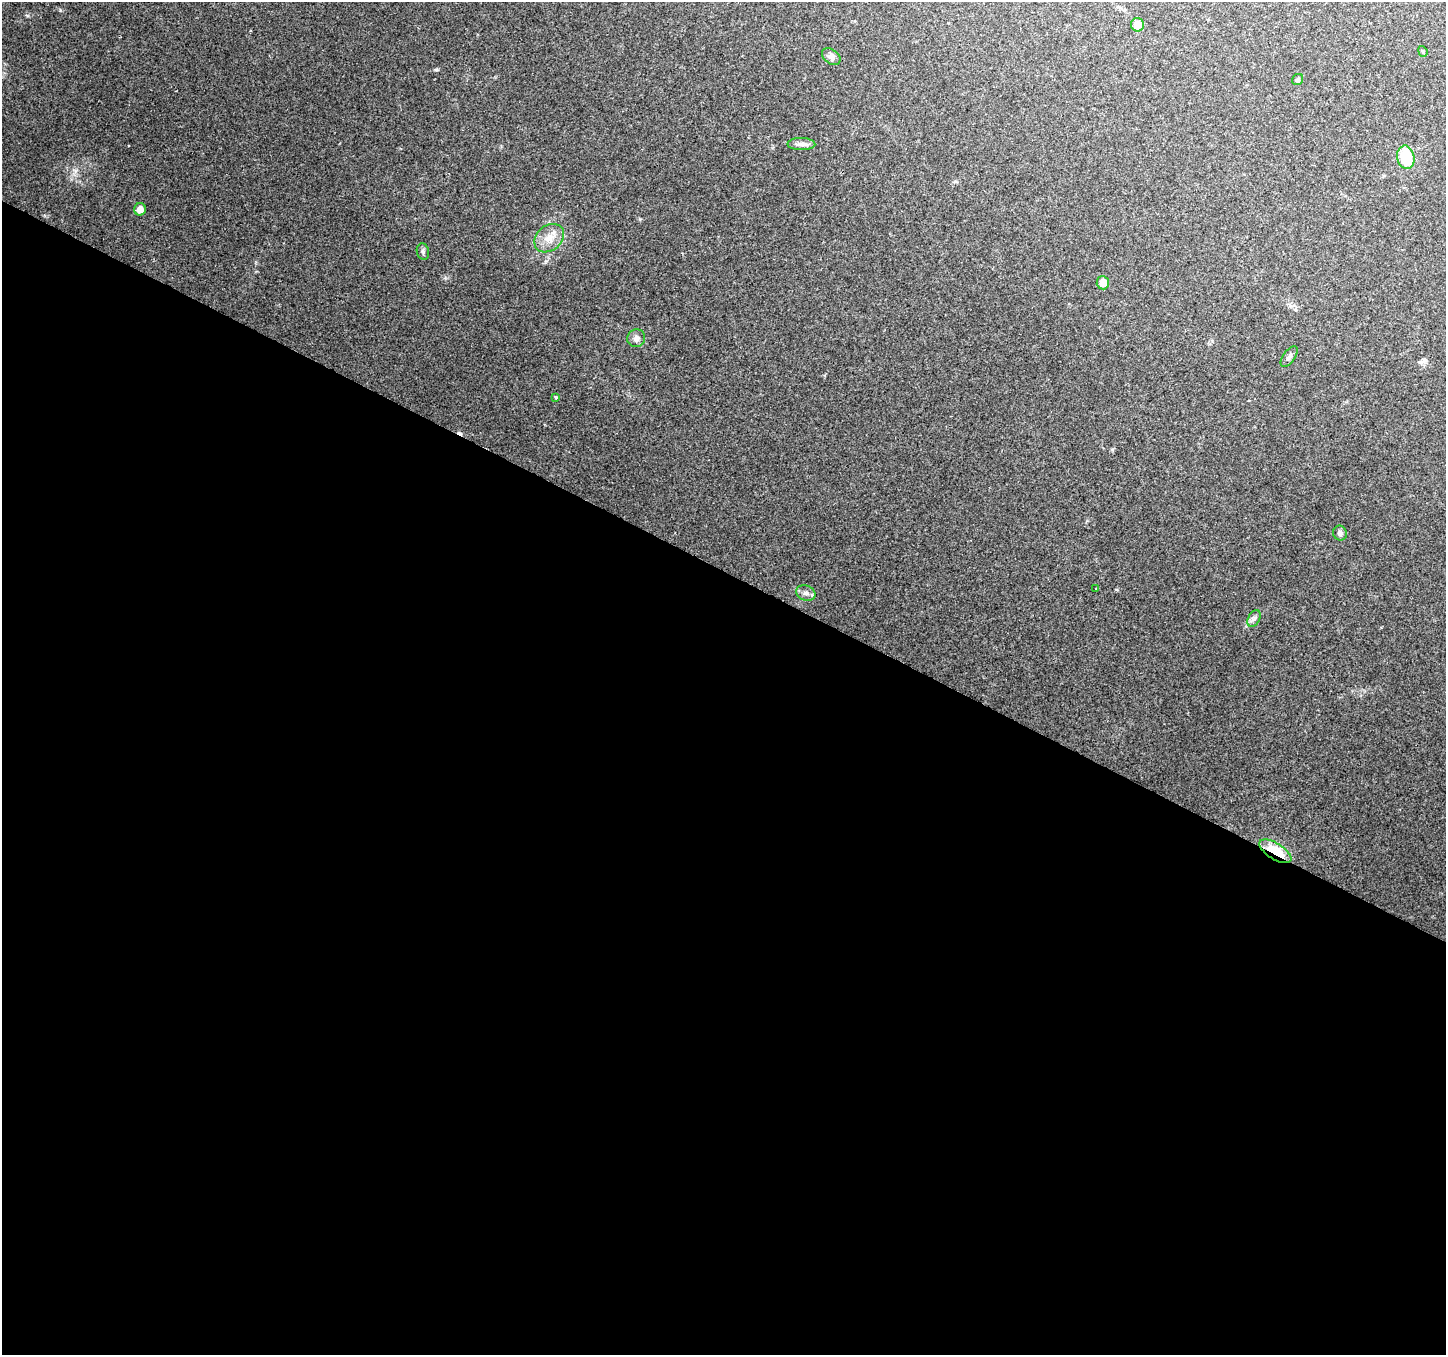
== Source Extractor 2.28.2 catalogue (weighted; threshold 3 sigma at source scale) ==
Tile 14 of 4 x 4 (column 2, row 4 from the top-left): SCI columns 1447-2890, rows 201-1553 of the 5785 x 5878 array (HDU 1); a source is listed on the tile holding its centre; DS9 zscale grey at full resolution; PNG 1448 x 1357 px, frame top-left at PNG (2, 2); each listed source drawn as its Kron ellipse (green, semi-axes under 4 px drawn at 4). Shown black and unused: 58% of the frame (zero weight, under 2 of 3 exposures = <1% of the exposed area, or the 3 px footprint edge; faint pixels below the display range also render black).
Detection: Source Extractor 2.28.2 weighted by HDU 2 'WHT'; one run over the whole footprint, this tile lists its part. Background 0.142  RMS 0.0071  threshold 0.0321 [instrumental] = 3 sigma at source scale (4.5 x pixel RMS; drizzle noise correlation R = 1.50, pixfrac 1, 0.0396/0.0396 arcsec/px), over >= 5 px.
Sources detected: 19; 1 cosmic-ray / hot-pixel residue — neither listed nor drawn; the other 18 listed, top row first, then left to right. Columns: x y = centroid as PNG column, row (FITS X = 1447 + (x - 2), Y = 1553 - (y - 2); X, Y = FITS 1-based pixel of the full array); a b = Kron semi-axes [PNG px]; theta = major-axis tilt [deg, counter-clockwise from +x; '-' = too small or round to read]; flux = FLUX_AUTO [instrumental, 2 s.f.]
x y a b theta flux
1137 25 6 6 - 8.8
1423 51 6 4 -68 0.85
831 57 10 7 -37 2.7
1298 79 6 5 - 1.2
801 144 14 6 0 3.4
1406 157 12 8 -78 27
140 209 6 6 - 5.5
549 238 16 12 41 9.4
423 252 8 6 -74 1.9
1103 283 6 6 - 5.9
636 338 9 8 - 3
1289 357 12 6 54 2.2
556 397 3 3 - 1.5
1340 533 7 6 - 2.3
1096 588 3 3 - 1.5
806 593 10 7 -20 3.7
1254 619 9 5 62 2.2
1275 851 18 8 -32 31
Overlapping masked pixels (flux is a lower limit): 1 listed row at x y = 1275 851
Unlisted compact peaks at least as high as the median listed source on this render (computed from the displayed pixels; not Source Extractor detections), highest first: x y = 436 70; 28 16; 60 10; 75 171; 640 219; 445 278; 1112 449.